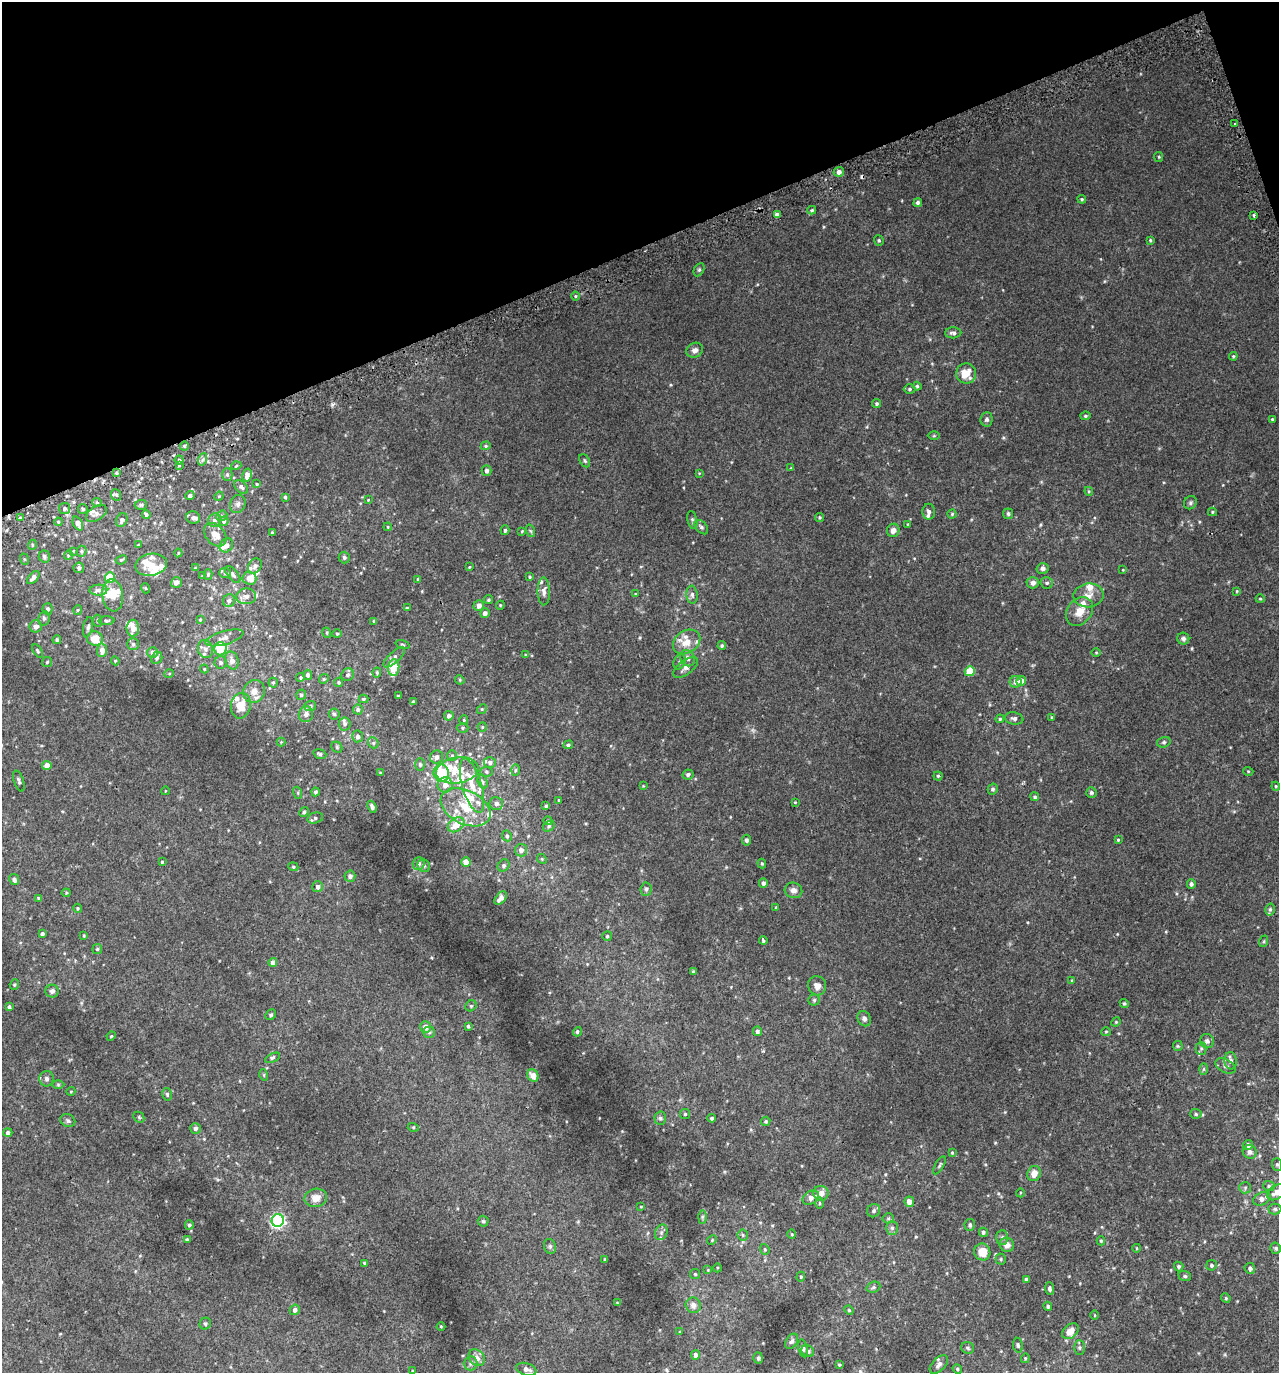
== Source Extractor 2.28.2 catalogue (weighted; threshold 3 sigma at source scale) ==
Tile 3 of 4 x 4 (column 3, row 1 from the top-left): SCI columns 2732-4008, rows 4165-5535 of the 5407 x 5580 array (HDU 1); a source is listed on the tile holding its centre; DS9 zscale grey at full resolution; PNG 1281 x 1375 px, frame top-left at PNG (2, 2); each listed source drawn as its Kron ellipse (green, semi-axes under 4 px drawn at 4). Shown black and unused: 18% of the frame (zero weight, under 2 of 3 exposures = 3% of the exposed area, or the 3 px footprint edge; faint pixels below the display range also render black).
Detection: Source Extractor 2.28.2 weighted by HDU 2 'WHT'; one run over the whole footprint, this tile lists its part. Background 0.0208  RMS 0.0078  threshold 0.0349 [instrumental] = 3 sigma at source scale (4.5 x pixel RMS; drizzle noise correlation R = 1.50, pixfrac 1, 0.0396/0.0396 arcsec/px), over >= 5 px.
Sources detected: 428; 1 too faint to see at this stretch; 1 cosmic-ray / hot-pixel residue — neither listed nor drawn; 37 inside a brighter listed object's ellipse — not listed separately; the other 389 listed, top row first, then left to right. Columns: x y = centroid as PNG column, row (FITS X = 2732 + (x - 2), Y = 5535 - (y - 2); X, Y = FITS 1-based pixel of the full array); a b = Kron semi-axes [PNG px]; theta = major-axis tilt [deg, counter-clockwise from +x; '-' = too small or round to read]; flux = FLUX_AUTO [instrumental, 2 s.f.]
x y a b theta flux
1235 124 3 3 - 2.9
1159 157 5 4 - 0.79
839 172 5 5 - 3.1
1082 199 4 3 - 0.91
918 203 4 4 - 1.8
812 210 4 3 - 1
777 215 4 4 - 4
1254 216 3 3 - 4
879 240 5 4 - 1.1
1150 240 4 3 - 0.75
699 270 7 4 63 1.2
575 296 4 3 - 0.69
953 333 8 5 1 2.4
695 350 8 7 - 3
1233 356 4 3 - 0.96
966 373 10 10 - 12
917 386 4 4 - 1
910 389 6 4 0 1.2
877 403 4 4 - 1.2
1085 416 5 4 - 1.1
987 419 7 6 - 2
1272 419 4 3 - 0.83
934 436 6 4 1 0.86
184 446 4 4 - 1.1
486 446 5 4 - 0.89
203 459 6 4 71 1.4
179 460 4 4 - 1.5
585 461 7 5 -59 1.2
179 466 4 2 - 0.65
236 466 5 3 - 0.62
791 468 4 4 - 0.57
487 471 5 5 - 1.9
117 473 4 3 - 1
699 473 4 4 - 0.56
227 475 6 5 - 1.3
247 475 6 4 78 5.2
257 484 3 3 - 0.73
241 487 8 5 -45 1.9
1089 491 4 4 - 0.79
116 495 6 5 - 1.6
190 496 4 4 - 1.9
219 496 5 4 - 0.66
285 497 3 3 - 1.1
368 500 3 2 - 0.47
97 502 5 3 - 0.82
1190 503 7 6 - 1.6
238 504 9 7 64 2.4
141 505 6 5 - 1.2
64 508 5 5 - 1.4
83 509 5 4 - 1.2
929 512 8 6 -88 2.2
1212 512 4 4 - 0.89
96 513 11 7 33 2.8
146 514 4 4 - 1.3
952 514 4 4 - 1.1
1008 514 5 5 - 1.5
222 516 6 5 - 1.3
820 517 4 4 - 1
20 518 4 3 - 1.4
193 518 7 6 - 2.3
122 520 7 5 62 2.2
215 520 7 6 - 2.5
692 520 9 4 -78 1.5
224 521 5 4 - 1.4
58 522 4 3 - 0.85
78 523 7 4 -65 4.6
908 524 4 2 - 0.47
388 527 4 4 - 0.75
701 527 8 5 -48 1.7
505 530 5 4 - 1.2
893 530 7 6 - 3.7
522 531 4 2 - 0.66
531 531 6 4 -70 1
272 532 3 2 - 0.75
215 535 13 9 -48 7.7
32 545 5 3 - 0.73
138 545 3 2 - 0.6
226 545 7 6 - 4
73 551 3 3 - 0.83
81 551 5 5 - 1.2
178 553 4 4 - 0.73
68 555 5 4 - 0.87
44 556 6 5 - 1.7
344 557 6 5 - 1.3
24 559 6 4 -71 0.83
121 560 5 4 - 1
151 565 16 11 10 8.2
255 566 8 6 54 2.1
469 567 4 3 - 0.68
79 568 5 5 - 1.7
195 568 4 3 - 0.7
1043 568 6 5 - 2.3
1123 570 4 3 - 0.49
225 573 6 5 - 1.4
208 574 5 4 - 1.1
233 575 10 5 -51 2.1
203 576 4 3 - 1.4
530 577 4 4 - 0.93
33 578 8 4 47 3.5
110 578 5 5 - 20
249 578 7 6 - 8.2
418 579 4 4 - 0.89
176 582 5 5 - 4.1
1033 583 6 5 - 2.9
1047 583 6 5 - 1.6
145 588 5 3 - 0.55
98 590 9 5 1 2.4
544 591 14 6 -89 3.5
1237 591 4 4 - 0.66
636 594 4 3 - 0.78
113 595 16 10 -83 10
692 595 9 5 -84 2.2
1089 595 15 12 9 7
246 596 10 8 4 3.6
1260 599 4 4 - 0.75
488 600 4 4 - 1
229 601 6 6 - 2.5
500 605 4 4 - 0.67
479 606 5 5 - 3.8
407 608 3 3 - 0.95
47 609 5 5 - 2.1
78 610 5 4 - 0.84
1079 611 16 12 52 9.4
485 613 5 4 - 2.7
44 618 7 5 78 1.6
200 620 4 3 - 0.76
97 621 6 3 -83 0.86
106 621 8 4 2 1.4
374 621 3 3 - 1.1
36 626 6 6 - 3.6
88 627 10 5 78 2
133 628 8 6 89 6.1
327 633 5 3 - 0.75
337 634 4 4 - 0.87
224 638 19 6 16 4.8
95 639 8 7 - 13
1183 639 6 6 - 2.1
57 640 4 4 - 1.4
687 642 15 11 34 9.7
133 644 6 6 - 1.6
402 644 7 3 -19 0.79
722 646 4 4 - 1.2
205 649 9 7 -73 3.1
220 649 6 6 - 20
102 650 7 5 88 5.4
38 651 7 4 -57 1.1
153 652 5 5 - 4
1096 652 5 3 - 0.59
525 655 4 3 - 0.7
394 657 13 5 42 2.8
157 658 6 5 - 1.5
688 658 8 7 - 2.7
232 660 9 6 -73 4.1
115 661 4 4 - 0.83
47 662 5 5 - 1.1
221 662 6 6 - 1.5
679 662 8 5 65 1.6
394 667 8 5 83 20
686 667 14 7 37 3.8
204 669 4 4 - 0.74
970 671 5 5 - 18
377 672 5 4 - 1
169 674 5 3 - 0.64
308 675 5 4 - 1.9
348 675 7 6 - 1.8
301 677 4 4 - 1.1
324 679 5 4 - 0.97
460 680 5 4 - 0.73
1021 681 5 4 - 6.2
339 682 4 4 - 1.2
1016 682 6 5 - 4.6
273 683 5 4 - 1.1
254 691 11 10 - 6.4
301 695 5 5 - 1.3
398 696 3 3 - 0.91
363 699 5 4 - 0.9
413 702 4 3 - 0.99
241 706 13 9 79 13
310 706 6 5 - 1.4
358 709 5 5 - 1.6
482 709 5 4 - 0.88
306 714 8 7 - 3.8
334 714 5 5 - 1.3
449 716 5 4 - 2
1052 717 3 3 - 0.65
1014 718 9 6 -10 2.4
1000 719 4 3 - 0.93
464 720 5 4 - 0.79
345 724 6 6 - 1.6
482 727 5 4 - 0.96
463 728 6 5 - 1.2
358 736 6 5 - 2.3
281 742 4 4 - 0.62
1164 742 7 5 16 1.4
373 743 6 5 - 1.3
568 745 5 4 - 1.5
337 747 6 5 - 1.1
320 754 6 4 -19 1.5
452 756 5 5 - 1.1
437 757 6 6 - 3.1
490 762 6 5 - 1.9
420 764 6 5 - 1.3
47 766 4 4 - 6.6
457 770 21 13 9 16
515 770 6 4 88 1
1248 771 5 3 - 0.63
487 772 6 5 - 1.2
380 773 3 2 - 0.74
441 773 8 7 - 24
688 775 5 5 - 1.9
938 776 4 4 - 1.1
19 781 11 5 -72 1.8
483 782 7 5 -73 1.5
445 785 7 7 - 4.9
472 786 28 9 -74 14
643 786 4 4 - 0.58
1276 786 4 4 - 0.87
993 789 5 5 - 1.2
165 791 4 3 - 0.46
316 792 4 4 - 1.4
1091 792 5 5 - 1.4
298 793 6 4 -73 0.89
1035 797 4 4 - 1.3
559 800 4 3 - 0.63
795 802 3 3 - 0.73
496 804 6 6 - 3
546 806 3 3 - 1.2
372 807 6 4 -67 2.1
466 807 26 17 -26 24
304 812 5 4 - 1.6
315 818 8 5 14 1.5
548 821 4 4 - 1.1
456 825 9 6 36 11
549 826 6 5 - 1.4
507 836 5 4 - 1.5
747 840 5 4 - 1.5
1118 840 3 3 - 0.86
521 850 6 6 - 3.1
542 859 5 4 - 0.86
162 862 3 3 - 0.78
466 862 4 4 - 9.5
762 863 5 4 - 0.92
418 864 6 6 - 2.7
504 865 6 5 - 1.7
424 866 6 6 - 1.7
293 867 5 4 - 1
350 876 5 5 - 3.1
14 880 5 5 - 2.4
763 883 5 4 - 2.2
1191 884 5 4 - 2
318 887 5 5 - 2.5
646 889 6 5 - 1.4
793 890 9 8 - 3.5
66 893 4 4 - 0.8
38 898 4 4 - 1.1
501 898 8 4 49 4.1
78 908 4 4 - 0.89
776 908 4 3 - 0.79
1270 909 6 5 - 1.2
42 934 4 4 - 2
84 936 4 3 - 0.73
607 936 5 5 - 1.1
763 940 4 3 - 4.8
1264 941 6 4 72 0.88
97 949 5 4 - 0.94
273 962 4 4 - 3.6
693 972 3 3 - 1.3
1072 980 4 3 - 0.65
14 984 5 4 - 0.96
817 986 10 9 - 4.5
52 991 6 6 - 2.2
814 1000 5 5 - 1.3
1124 1003 5 4 - 1.1
471 1006 6 5 - 1.1
9 1007 4 3 - 1.9
271 1015 6 5 - 1.2
864 1019 8 6 -65 2.4
1116 1022 5 4 - 0.78
468 1026 4 3 - 1
425 1027 6 5 - 4.7
757 1031 5 4 - 2
429 1032 5 5 - 1.5
577 1032 5 4 - 1.4
1106 1032 5 4 - 0.82
111 1036 5 4 - 0.8
1207 1041 7 6 - 2.4
1178 1046 5 5 - 0.88
1201 1048 6 5 - 1.4
272 1058 8 4 27 1.3
1231 1061 8 6 -83 3
1225 1066 11 6 -27 2.8
1203 1069 6 4 88 1.1
264 1075 6 3 -72 0.73
533 1076 6 5 - 6.2
46 1079 8 7 - 2.3
58 1085 6 4 0 0.92
71 1091 4 3 - 0.56
167 1094 6 4 -77 1.3
685 1114 5 5 - 0.98
1196 1114 5 5 - 1.2
139 1117 6 5 - 1
660 1118 6 5 - 1.5
712 1118 4 4 - 1.7
68 1121 8 6 -25 1.6
766 1121 5 4 - 1.1
413 1127 5 3 - 0.7
195 1128 5 5 - 2.1
8 1133 4 4 - 2.1
1248 1145 5 5 - 2.7
1250 1152 7 6 - 3
952 1153 4 3 - 0.78
1277 1164 6 5 - 1.3
939 1165 10 3 60 1.2
1034 1173 8 6 69 6.6
1269 1186 6 5 - 1.5
1245 1188 6 5 - 1.4
1276 1192 10 6 32 6.4
821 1193 8 7 - 5.8
1020 1193 4 3 - 0.62
316 1198 11 9 12 7.5
811 1198 9 6 33 4.2
1262 1199 9 6 24 4.4
909 1202 5 5 - 5.1
820 1203 5 4 - 0.96
641 1206 4 2 - 0.54
1275 1209 6 5 - 1.5
874 1211 7 6 - 1.9
702 1217 7 4 89 1.3
888 1218 5 5 - 1.1
278 1220 6 6 - 140
483 1221 5 5 - 1.1
189 1225 4 4 - 1.3
970 1225 6 5 - 1.6
892 1228 7 6 - 2
661 1232 8 6 70 2.1
983 1232 4 4 - 1.4
792 1234 5 3 - 0.68
743 1235 5 5 - 1.2
1002 1237 7 6 - 1.8
187 1239 4 3 - 0.99
712 1240 5 4 - 0.87
1101 1241 4 4 - 0.97
1007 1245 7 7 - 4.7
550 1246 8 6 -70 1.7
1137 1248 4 3 - 0.55
1276 1248 6 5 - 1.2
765 1249 5 4 - 1
982 1252 8 8 - 11
605 1259 3 3 - 0.89
1001 1259 5 5 - 1.1
365 1263 4 3 - 1.1
1211 1265 5 5 - 1.3
1179 1266 5 4 - 1.4
717 1268 4 3 - 0.65
1250 1268 5 5 - 2.1
708 1270 4 4 - 0.64
695 1274 5 5 - 0.97
1185 1276 6 5 - 1.1
801 1277 5 4 - 0.89
1026 1279 3 3 - 1
873 1287 7 5 21 1.4
1049 1289 6 4 -86 1.6
1226 1298 5 4 - 0.85
617 1303 2 2 - 0.54
693 1305 8 7 - 4
1048 1306 4 4 - 1.6
295 1310 5 5 - 2.7
849 1310 5 4 - 0.89
1095 1315 5 3 - 0.68
205 1324 6 5 - 1.5
441 1326 4 3 - 0.53
1070 1331 9 6 41 8.3
680 1332 4 3 - 0.61
792 1341 8 5 55 2
1018 1345 7 5 -83 1.5
803 1348 9 4 -78 1.7
968 1348 6 5 - 1.4
1079 1348 7 5 90 1.4
808 1351 6 5 - 1.4
695 1355 5 4 - 2.7
477 1358 9 7 -50 4.6
758 1358 5 5 - 1.2
1025 1358 5 4 - 0.83
470 1363 7 7 - 2.2
939 1364 11 6 46 3.4
839 1365 4 3 - 0.81
526 1369 10 6 -15 4.2
957 1369 5 4 - 1.1
413 1371 4 4 - 0.82
Isophote crosses this tile's border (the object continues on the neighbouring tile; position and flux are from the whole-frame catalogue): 1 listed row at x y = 1276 1192
Unlisted compact peaks at least as high as the median listed source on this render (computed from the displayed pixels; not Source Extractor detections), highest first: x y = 332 405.